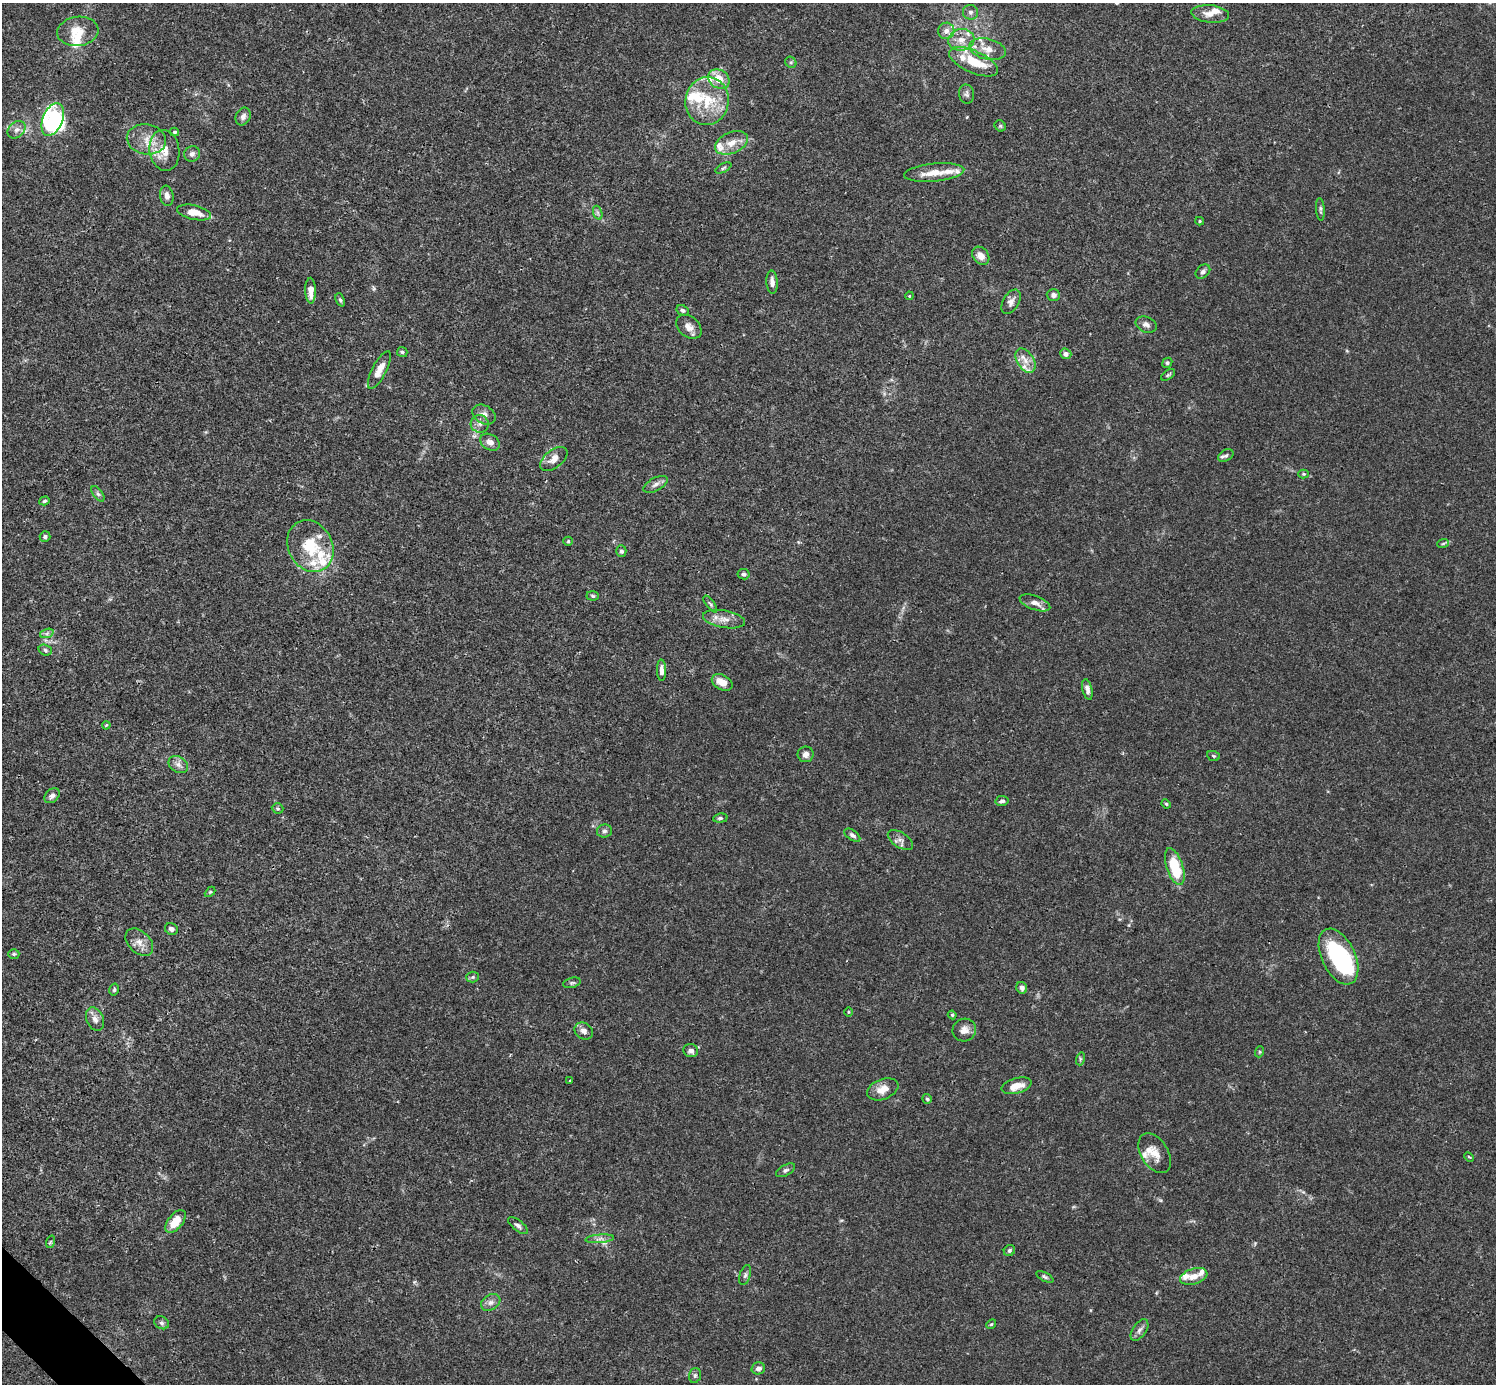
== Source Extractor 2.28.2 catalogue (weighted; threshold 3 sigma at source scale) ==
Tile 7 of 4 x 4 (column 3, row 2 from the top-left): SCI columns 2991-4484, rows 2920-4301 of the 5982 x 5981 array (HDU 1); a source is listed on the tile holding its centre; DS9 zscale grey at full resolution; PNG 1498 x 1386 px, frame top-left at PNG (2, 3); each listed source drawn as its Kron ellipse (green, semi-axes under 4 px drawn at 4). Shown black and unused: <1% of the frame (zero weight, under 3 of 4 exposures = <1% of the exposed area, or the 3 px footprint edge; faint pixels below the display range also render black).
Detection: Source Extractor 2.28.2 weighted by HDU 2 'WHT'; one run over the whole footprint, this tile lists its part. Background 0.0165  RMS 0.0022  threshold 0.00972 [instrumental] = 3 sigma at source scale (4.5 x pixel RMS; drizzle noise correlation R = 1.50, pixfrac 1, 0.05/0.05 arcsec/px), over >= 5 px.
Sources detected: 146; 3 inside a brighter object's white glare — neither listed nor drawn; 24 inside a brighter listed object's ellipse — not listed separately; the other 119 listed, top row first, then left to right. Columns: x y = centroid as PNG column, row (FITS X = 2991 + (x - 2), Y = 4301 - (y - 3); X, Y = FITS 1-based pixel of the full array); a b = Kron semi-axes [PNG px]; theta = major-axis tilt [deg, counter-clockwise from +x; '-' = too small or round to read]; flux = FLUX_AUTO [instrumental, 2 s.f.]
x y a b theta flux
970 12 7 7 - 0.68
1210 14 19 8 -6 1.9
78 31 21 14 7 3.9
946 31 8 8 - 1.2
961 40 13 10 7 2.4
988 49 18 10 -13 2.6
791 62 6 5 - 0.35
974 62 26 11 -24 5.6
719 79 11 9 -34 3.1
966 94 9 7 -78 0.63
707 101 24 21 78 8.4
243 117 9 7 66 0.95
53 119 17 10 68 6.2
1000 126 6 5 - 0.31
17 130 10 7 43 1.1
174 132 4 3 - 0.33
146 139 20 15 -10 3.7
731 143 17 10 24 2.8
164 150 20 15 -82 3.7
192 154 8 7 - 0.83
723 168 8 4 28 0.39
934 173 30 9 5 3.6
167 196 10 6 -81 1.1
1320 209 11 4 -85 0.48
194 212 17 7 -12 3
598 213 7 4 -71 0.45
1200 221 4 4 - 0.25
981 256 10 7 -49 1.7
1203 272 8 6 44 0.64
772 282 11 5 -86 0.97
311 291 13 5 -89 2
1053 295 7 6 - 0.71
909 296 4 3 - 0.17
340 300 7 4 -68 0.37
1011 302 13 8 58 1.1
683 310 6 5 - 0.46
1146 325 11 7 -22 0.96
689 327 14 10 -41 1.6
402 352 5 5 - 0.33
1066 354 6 5 - 0.92
1025 361 13 8 -58 1.8
1167 363 5 4 - 0.37
379 370 21 7 63 2.4
1168 375 8 4 34 0.37
484 415 12 9 -30 1.3
480 424 9 9 - 1
490 442 10 7 -31 1.1
1226 455 8 5 30 0.49
554 459 16 9 38 1.7
1304 474 5 4 - 0.25
656 484 13 6 28 0.95
98 494 9 4 -54 0.51
44 501 6 4 19 0.36
45 537 5 5 - 0.48
568 541 5 4 - 0.23
1443 543 6 3 20 0.27
310 546 27 22 -62 9.2
621 551 5 5 - 0.57
743 574 6 5 - 0.45
593 596 6 4 -3 0.34
1035 603 16 7 -20 1.4
710 604 10 4 -54 0.39
724 619 21 8 -10 2.1
47 633 7 4 19 0.46
45 650 7 5 -19 0.46
661 670 11 4 -89 1.1
722 682 11 7 -29 2.7
1087 689 10 5 -76 0.96
106 725 4 3 - 0.27
806 754 8 8 - 0.96
1213 756 6 5 - 0.32
178 764 10 7 -32 1.1
52 796 8 6 44 0.9
1002 801 7 5 12 0.65
1166 804 5 4 - 0.26
278 808 6 5 - 0.33
720 818 7 4 6 0.41
604 831 7 6 - 0.58
852 835 9 5 -36 0.55
900 840 14 7 -34 1
1175 867 19 8 -71 8.8
210 892 6 4 44 0.25
171 929 7 5 -26 0.78
139 942 16 10 -45 1.9
14 954 5 4 - 0.33
1338 957 30 16 -65 21
473 977 6 5 - 0.37
572 983 9 5 13 0.43
1022 988 6 5 - 0.91
114 990 6 4 76 0.33
848 1012 5 3 - 0.23
952 1015 4 4 - 0.26
95 1019 12 8 -68 1.3
964 1030 12 11 - 1.5
584 1031 10 8 -30 1.1
691 1051 7 6 - 0.83
1259 1052 5 3 - 0.23
1080 1059 6 4 73 0.35
570 1080 3 2 - 0.2
1016 1086 15 7 16 2.5
883 1089 16 10 22 2.5
927 1099 5 4 - 0.38
1155 1153 22 13 -58 3.1
1469 1157 5 3 - 0.24
785 1170 10 5 28 0.54
175 1221 13 7 51 4
518 1226 12 5 -39 0.62
600 1239 14 4 5 0.81
50 1242 6 4 71 0.32
1009 1250 6 5 - 0.46
745 1275 10 5 71 0.59
1194 1276 14 7 18 1.9
1045 1277 9 4 -27 0.4
491 1302 10 7 32 0.98
162 1323 8 6 -30 0.56
991 1324 5 4 - 0.25
1139 1330 12 6 55 0.92
758 1368 7 6 - 0.98
695 1375 7 5 73 0.53